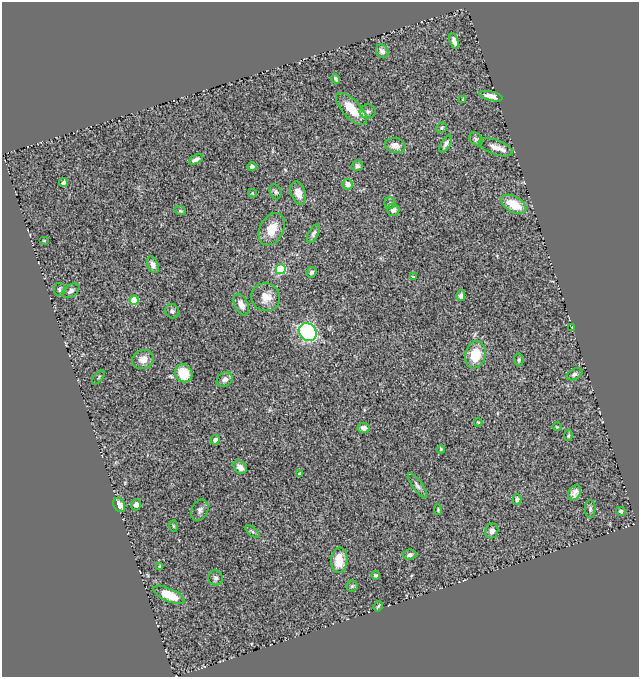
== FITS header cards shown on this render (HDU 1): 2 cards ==
NAXIS1  =                  637
NAXIS2  =                  675

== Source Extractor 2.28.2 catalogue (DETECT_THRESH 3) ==
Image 637 x 675 px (HDU 1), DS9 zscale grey, 1 PNG px = 1 image px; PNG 641 x 679 px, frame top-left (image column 1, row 675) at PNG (2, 2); each listed source drawn as its Kron ellipse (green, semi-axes under 4 px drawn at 4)
Background 0.61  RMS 0.049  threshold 0.146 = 3 sigma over >= 5 px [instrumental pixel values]
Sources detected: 75; all 75 listed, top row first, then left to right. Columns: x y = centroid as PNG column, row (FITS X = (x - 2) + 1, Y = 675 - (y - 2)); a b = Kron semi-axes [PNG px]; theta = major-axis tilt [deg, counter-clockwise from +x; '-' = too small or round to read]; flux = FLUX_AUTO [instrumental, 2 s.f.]
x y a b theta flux
454 41 8 4 -73 14
382 51 7 6 - 13
336 79 5 3 - 5.9
491 96 12 4 -13 21
463 99 4 3 - 2.8
351 109 20 9 -46 71
368 111 8 7 - 9.3
442 128 5 5 - 5.6
476 139 7 5 -39 7.5
446 144 9 4 58 10
395 145 10 7 -14 23
496 147 18 7 -20 29
196 159 8 3 25 9.6
357 166 6 5 - 9.9
252 167 4 4 - 7.8
63 182 4 3 - 12
348 184 5 5 - 23
276 192 7 5 -69 7.8
252 193 4 2 - 2.1
298 193 12 7 -71 24
390 203 6 5 - 6.7
514 204 13 8 -30 81
393 210 6 6 - 18
180 211 6 3 -18 4.1
272 229 17 11 63 59
314 234 10 5 62 9.5
44 240 5 3 - 2.5
153 265 9 5 -68 16
281 269 5 5 - 220
311 272 5 4 - 7.1
413 277 3 3 - 4.3
59 289 6 5 - 7.1
71 291 9 6 36 11
461 295 5 4 - 9.6
266 297 14 13 - 39
134 300 4 4 - 93
241 305 11 6 -65 25
172 311 7 6 - 8.2
572 328 3 2 - 2.6
308 332 9 8 - 430
475 355 14 10 76 80
143 359 11 9 20 28
519 360 6 4 -83 5.9
184 373 9 8 - 69
574 374 8 5 25 8.9
98 377 8 4 50 4
225 379 8 6 36 13
478 422 4 3 - 3
557 427 4 3 - 2.5
363 428 6 5 - 13
568 436 5 3 - 4.4
215 440 4 4 - 12
441 449 4 3 - 3.4
240 467 7 5 -50 23
299 474 3 3 - 2.6
417 486 14 5 -53 11
575 493 8 6 57 16
517 499 5 4 - 17
119 505 7 5 -60 28
136 505 5 5 - 11
438 509 5 4 - 3.9
590 509 9 5 90 7.3
200 510 11 8 64 13
621 511 5 4 - 5.8
173 526 5 3 - 3.3
492 531 7 6 - 16
252 532 9 4 -39 6.9
410 555 7 5 6 8.9
339 560 13 8 86 56
160 566 3 3 - 3.5
376 575 4 4 - 5.4
216 578 8 7 - 8.9
352 586 6 5 - 6
169 595 17 6 -24 80
378 606 5 3 - 4.1